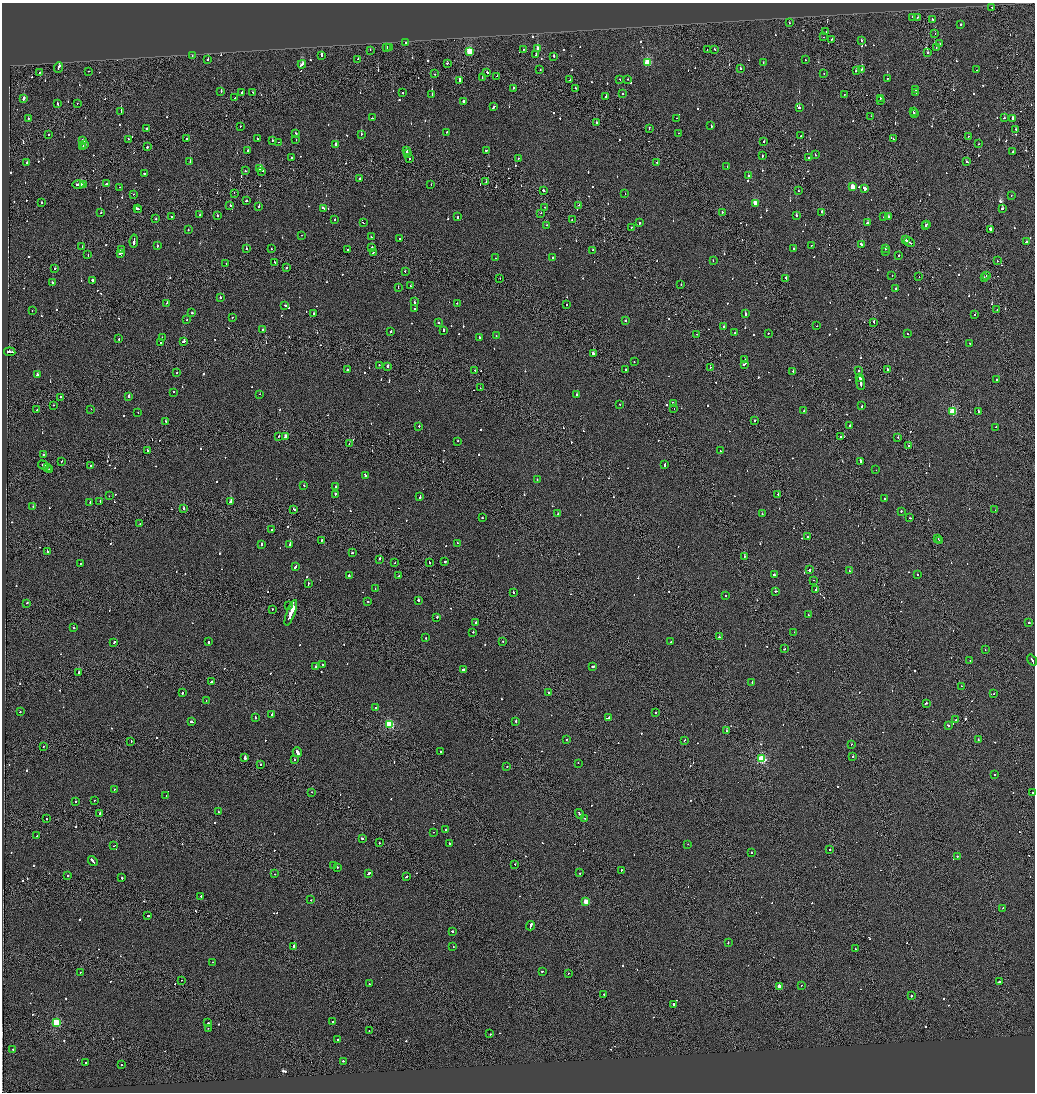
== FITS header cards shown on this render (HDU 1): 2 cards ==
NAXIS1  =                 2065
NAXIS2  =                 2180

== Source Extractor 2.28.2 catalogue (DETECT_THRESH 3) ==
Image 2065 x 2180 px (HDU 1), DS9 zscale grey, zoomed out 1/2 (1 PNG px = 2 x 2 image px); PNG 1037 x 1094 px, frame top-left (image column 1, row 2179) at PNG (2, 3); each listed source drawn as its Kron ellipse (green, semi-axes under 4 px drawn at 4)
Background -0.143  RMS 0.067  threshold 0.2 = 3 sigma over >= 5 px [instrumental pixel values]
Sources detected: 1049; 49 cannot appear on this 1/2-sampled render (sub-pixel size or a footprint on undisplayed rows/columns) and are neither listed nor drawn; of the other 1000, the 500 brightest by FLUX_AUTO listed and drawn (500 fainter detections omitted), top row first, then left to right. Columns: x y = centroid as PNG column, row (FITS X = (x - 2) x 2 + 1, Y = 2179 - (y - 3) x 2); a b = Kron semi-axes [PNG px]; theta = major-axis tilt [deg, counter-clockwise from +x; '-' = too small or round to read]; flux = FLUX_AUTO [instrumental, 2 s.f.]
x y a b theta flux
992 7 2 2 - 170
912 17 2 1 - 100
917 18 2 1 - 110
933 19 2 2 - 99
789 23 2 1 - 280
961 24 2 2 - 110
826 32 2 1 - 110
935 34 2 1 - 69
824 37 2 1 - 410
832 39 2 2 - 140
861 40 2 1 - 93
406 43 2 2 - 87
940 44 2 1 - 110
387 47 3 2 - 220
390 47 2 1 - 110
537 48 3 2 - 230
936 48 2 1 - 75
370 50 2 2 - 90
523 50 2 2 - 80
707 50 2 1 - 74
715 50 2 1 - 420
470 52 3 3 - 850
927 53 2 2 - 89
192 55 2 1 - 66
322 55 3 2 - 250
536 55 2 2 - 140
554 56 2 2 - 160
358 59 2 2 - 100
207 60 2 2 - 340
805 60 2 1 - 170
447 63 2 2 - 120
647 63 3 3 - 910
763 63 2 1 - 67
302 64 4 2 - 420
58 67 5 2 - 370
740 69 2 2 - 390
862 69 2 2 - 82
540 70 2 2 - 72
977 70 2 1 - 99
89 71 2 1 - 150
856 71 3 2 - 160
39 72 2 1 - 65
487 72 2 2 - 140
824 73 2 1 - 70
435 74 2 1 - 90
497 76 2 2 - 230
482 77 2 2 - 130
887 78 2 1 - 85
628 79 2 2 - 110
570 80 2 2 - 76
620 80 2 1 - 76
460 81 3 2 - 2100
513 88 2 2 - 390
575 88 2 1 - 110
915 90 2 2 - 71
221 91 2 2 - 180
242 92 2 2 - 310
252 92 2 2 - 110
916 92 2 2 - 100
403 93 2 2 - 120
432 94 2 2 - 80
623 94 2 2 - 77
844 95 2 2 - 71
606 96 2 1 - 130
24 98 3 2 - 540
234 98 2 1 - 100
880 98 2 2 - 96
463 101 2 2 - 230
880 101 2 2 - 920
57 103 3 2 - 170
77 104 2 1 - 93
494 107 3 2 - 170
799 108 2 2 - 2300
121 112 2 2 - 760
913 112 2 2 - 170
915 114 2 2 - 66
871 116 2 1 - 72
28 118 2 2 - 73
372 118 2 1 - 110
677 118 2 1 - 80
1004 118 2 2 - 150
1013 118 2 2 - 3600
596 123 2 2 - 180
240 126 2 2 - 65
711 126 2 2 - 170
649 128 3 1 - 240
147 129 2 2 - 110
1016 130 3 2 - 110
447 132 2 2 - 200
678 133 2 1 - 120
296 134 2 2 - 400
361 134 2 2 - 180
49 135 2 2 - 170
801 136 2 2 - 490
968 136 2 1 - 72
128 139 2 2 - 67
187 139 2 2 - 78
257 139 2 2 - 82
893 139 2 1 - 74
82 140 2 2 - 66
272 140 2 2 - 100
296 140 2 2 - 92
764 141 2 2 - 73
279 142 2 2 - 160
85 144 3 2 - 170
336 144 2 2 - 420
978 144 2 2 - 92
83 147 3 2 - 150
147 147 2 2 - 240
407 150 3 2 - 220
486 150 2 2 - 160
248 151 2 2 - 230
1013 152 2 2 - 99
407 153 2 1 - 140
815 155 2 2 - 83
762 156 2 2 - 400
808 157 2 2 - 140
291 158 2 2 - 66
409 159 2 2 - 100
518 159 2 2 - 79
967 161 2 2 - 150
190 162 2 2 - 210
657 162 2 2 - 210
27 163 2 2 - 130
727 166 2 2 - 71
260 168 4 2 - 300
246 171 2 2 - 120
262 171 4 2 - 250
144 174 2 2 - 120
748 176 2 2 - 75
359 178 2 2 - 220
486 181 2 1 - 65
107 183 2 2 - 390
78 185 6 2 0 390
84 185 4 2 - 370
431 185 2 1 - 74
120 187 2 2 - 77
853 187 3 3 - 260
864 189 3 2 - 400
543 190 2 2 - 670
799 191 2 2 - 250
234 193 2 1 - 89
625 193 2 2 - 74
133 194 2 1 - 97
1011 195 2 2 - 81
246 201 2 2 - 110
42 203 2 2 - 130
755 203 3 2 - 320
579 205 2 1 - 280
230 206 2 1 - 190
259 206 2 2 - 140
545 207 2 2 - 87
137 208 3 2 - 150
323 208 4 2 - 210
139 209 2 2 - 130
1003 209 2 2 - 390
722 212 2 1 - 100
822 212 3 2 - 220
101 213 2 2 - 86
541 213 2 1 - 85
199 215 2 1 - 130
217 215 2 2 - 81
796 215 2 2 - 440
172 216 2 2 - 160
889 216 2 2 - 83
458 217 3 2 - 170
884 217 2 2 - 120
156 219 2 2 - 88
334 219 2 2 - 210
572 220 2 2 - 91
363 223 3 1 - 160
639 223 2 2 - 120
868 223 2 2 - 350
927 224 2 1 - 81
547 225 2 2 - 72
925 225 2 2 - 170
631 227 2 2 - 95
990 229 2 2 - 420
188 230 2 2 - 120
301 235 2 1 - 110
371 237 2 2 - 210
400 238 2 2 - 110
906 240 2 1 - 250
134 241 6 2 82 470
909 242 6 2 -30 560
1026 242 2 2 - 300
861 244 3 2 - 170
157 246 2 2 - 110
811 246 2 1 - 340
82 247 2 2 - 91
372 247 2 2 - 160
793 248 2 2 - 87
246 249 2 2 - 190
272 249 2 2 - 150
886 249 3 2 - 150
121 250 2 2 - 93
348 250 2 2 - 200
592 250 2 2 - 130
885 251 2 1 - 140
373 252 2 2 - 110
121 253 4 2 - 220
88 255 2 1 - 64
899 255 2 2 - 73
495 258 2 2 - 110
552 258 2 2 - 200
713 260 2 1 - 75
997 261 2 1 - 110
275 262 2 2 - 170
226 263 2 2 - 97
286 268 2 2 - 70
55 269 2 2 - 70
405 271 2 2 - 75
986 275 2 2 - 310
892 276 2 2 - 68
919 277 2 1 - 79
500 278 2 1 - 64
786 278 2 2 - 200
984 278 2 2 - 77
92 281 2 2 - 500
53 283 2 2 - 170
681 285 2 1 - 69
410 286 2 2 - 130
398 287 2 2 - 70
896 289 2 2 - 670
220 297 2 2 - 100
414 302 3 2 - 260
167 303 2 2 - 120
457 303 2 1 - 93
285 305 2 2 - 160
566 305 2 1 - 200
415 309 2 2 - 180
32 310 2 2 - 220
997 310 2 1 - 67
192 313 2 2 - 120
314 313 2 2 - 92
745 314 2 2 - 460
975 314 2 2 - 74
232 317 2 2 - 110
186 320 2 2 - 140
626 321 2 2 - 160
874 322 2 2 - 100
438 323 2 2 - 230
724 326 2 2 - 110
817 326 2 2 - 66
262 329 2 2 - 110
443 330 3 2 - 160
391 331 2 2 - 120
735 332 2 1 - 160
768 333 2 1 - 100
696 334 2 2 - 67
907 334 2 2 - 110
496 336 2 2 - 72
479 337 2 2 - 110
162 338 2 2 - 70
119 339 2 2 - 86
183 342 3 2 - 140
161 343 2 2 - 67
970 343 2 2 - 120
10 352 5 2 - 830
593 353 3 2 - 260
744 360 2 2 - 100
634 362 2 2 - 94
744 364 4 2 - 170
379 365 2 2 - 98
388 366 3 2 - 180
710 367 2 2 - 96
887 369 2 1 - 260
347 370 2 2 - 120
475 370 2 1 - 160
625 370 2 2 - 160
793 371 2 1 - 260
858 371 2 2 - 120
177 373 2 2 - 110
37 375 2 2 - 540
860 377 2 2 - 230
997 380 2 2 - 93
861 383 7 2 -84 860
480 388 2 1 - 200
173 392 2 2 - 120
260 394 2 2 - 80
577 395 2 2 - 220
60 397 2 1 - 190
129 397 2 2 - 350
620 404 2 1 - 330
673 404 4 2 - 280
53 405 2 1 - 120
862 406 2 2 - 140
91 409 2 1 - 83
674 409 2 1 - 160
37 410 2 2 - 82
804 411 2 2 - 64
978 411 2 2 - 250
138 412 2 2 - 66
953 412 3 3 - 880
166 421 2 2 - 180
754 421 2 1 - 950
850 425 2 2 - 150
419 426 2 2 - 67
996 427 2 1 - 230
279 436 3 1 - 99
840 436 2 2 - 210
286 437 3 2 - 210
898 437 2 2 - 150
458 441 2 2 - 190
349 444 2 2 - 130
908 445 2 2 - 310
147 450 2 2 - 190
720 451 2 2 - 90
43 454 2 2 - 130
62 461 2 2 - 140
860 461 4 2 - 580
665 464 4 2 - 340
43 465 5 2 - 370
90 465 2 2 - 140
48 468 3 2 - 440
50 469 3 1 - 220
876 470 2 2 - 71
365 476 2 1 - 380
537 480 2 2 - 100
304 485 2 2 - 100
336 486 2 2 - 110
335 494 3 2 - 140
778 494 2 1 - 210
109 496 2 2 - 69
420 497 4 2 - 300
885 498 2 1 - 150
231 501 3 2 - 220
90 502 3 2 - 170
100 502 3 2 - 290
33 506 2 2 - 80
184 509 2 2 - 330
294 509 2 2 - 190
995 510 2 2 - 63
901 511 2 2 - 85
558 514 2 2 - 73
762 514 2 2 - 150
482 517 2 2 - 100
910 518 2 2 - 150
140 524 2 1 - 130
271 530 2 1 - 230
807 537 2 1 - 150
938 539 2 1 - 150
321 540 2 2 - 110
939 540 3 2 - 100
457 543 2 2 - 72
261 544 3 2 - 190
290 545 2 2 - 690
47 551 2 2 - 96
352 553 2 1 - 430
744 556 3 2 - 180
379 559 2 2 - 130
445 561 2 2 - 130
429 562 2 1 - 120
395 563 2 1 - 110
80 564 2 1 - 71
295 567 3 2 - 200
809 570 2 2 - 720
849 571 2 2 - 310
917 574 2 2 - 76
774 575 3 2 - 260
349 576 2 2 - 300
398 576 2 2 - 130
813 580 2 1 - 140
308 584 2 2 - 80
375 589 2 2 - 120
816 589 2 1 - 140
776 591 2 1 - 440
513 592 2 2 - 87
726 595 2 2 - 72
418 600 2 2 - 420
368 602 2 2 - 64
27 603 2 2 - 130
289 606 3 1 - 250
272 609 2 1 - 130
291 613 13 2 69 31000
808 615 2 2 - 64
437 617 2 2 - 140
475 623 2 2 - 340
1029 623 2 2 - 200
73 627 2 2 - 82
473 632 2 2 - 240
794 632 2 2 - 65
719 637 3 2 - 170
425 638 2 2 - 220
114 642 2 2 - 130
208 642 2 2 - 90
503 642 2 2 - 74
671 642 2 2 - 240
784 649 2 1 - 200
985 650 2 1 - 64
1032 660 6 2 -55 440
970 661 2 1 - 72
322 664 2 2 - 110
592 666 3 2 - 400
316 667 2 2 - 110
463 669 2 2 - 600
79 673 3 1 - 3100
211 682 3 2 - 120
752 683 2 2 - 130
961 686 2 1 - 76
548 692 2 1 - 130
182 693 2 2 - 200
994 693 2 1 - 71
206 700 2 1 - 100
926 703 2 2 - 110
376 708 2 2 - 90
20 711 2 2 - 110
656 713 2 2 - 150
272 715 2 2 - 650
255 717 2 2 - 120
608 718 4 2 - 620
956 720 2 2 - 130
516 721 2 2 - 180
192 722 3 2 - 220
389 724 3 3 - 1100
948 725 3 2 - 160
727 731 2 1 - 95
978 739 2 2 - 160
566 740 2 2 - 72
684 740 2 1 - 69
131 741 2 2 - 130
851 744 2 1 - 76
43 746 2 1 - 69
297 752 5 2 - 470
441 752 2 1 - 160
852 757 2 2 - 910
245 758 2 2 - 790
294 759 2 1 - 260
762 759 3 3 - 1400
578 763 2 2 - 66
261 765 2 1 - 130
507 767 2 2 - 86
994 775 2 2 - 100
114 789 2 2 - 98
312 792 2 1 - 85
1032 792 2 2 - 65
166 795 2 2 - 560
94 800 2 2 - 81
75 801 2 2 - 69
218 812 2 2 - 85
100 813 2 1 - 460
579 814 5 2 - 470
584 818 2 2 - 93
47 819 2 2 - 74
446 830 2 2 - 290
433 832 2 1 - 110
37 836 2 2 - 74
362 838 3 2 - 140
379 843 2 2 - 130
449 844 2 2 - 180
688 844 2 2 - 67
114 846 3 1 - 83
829 849 2 2 - 140
752 852 2 2 - 69
957 856 2 2 - 140
93 861 5 2 - 430
334 865 2 2 - 68
515 865 2 2 - 110
337 867 2 2 - 180
621 870 2 2 - 100
368 873 3 2 - 210
579 873 2 2 - 210
274 874 2 1 - 66
68 876 2 2 - 300
407 876 3 2 - 240
122 878 2 2 - 140
201 896 2 2 - 330
311 900 2 2 - 77
586 902 3 3 - 300
1003 908 2 2 - 74
148 916 2 2 - 210
530 926 5 2 - 390
452 931 2 2 - 310
728 942 2 2 - 130
294 946 2 2 - 980
453 947 2 1 - 73
855 949 2 1 - 74
212 962 2 2 - 72
542 971 2 2 - 110
80 972 2 2 - 99
568 973 2 1 - 130
181 980 2 1 - 96
999 982 2 2 - 570
369 984 2 2 - 91
779 986 3 2 - 160
801 986 2 2 - 99
604 994 2 2 - 160
911 996 2 2 - 320
673 1005 3 2 - 1500
332 1022 2 2 - 130
56 1023 3 3 - 1200
208 1023 2 2 - 1000
208 1028 2 2 - 72
369 1031 2 1 - 69
490 1034 2 2 - 75
338 1040 2 2 - 99
13 1050 2 2 - 180
343 1061 2 2 - 100
86 1062 2 2 - 92
121 1065 2 2 - 87
At the frame edge (FLAGS 8, measured only in part): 1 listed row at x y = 1032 660
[500 fainter detections neither listed nor drawn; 49 sub-pixel or undisplayed-footprint detections neither listed nor drawn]